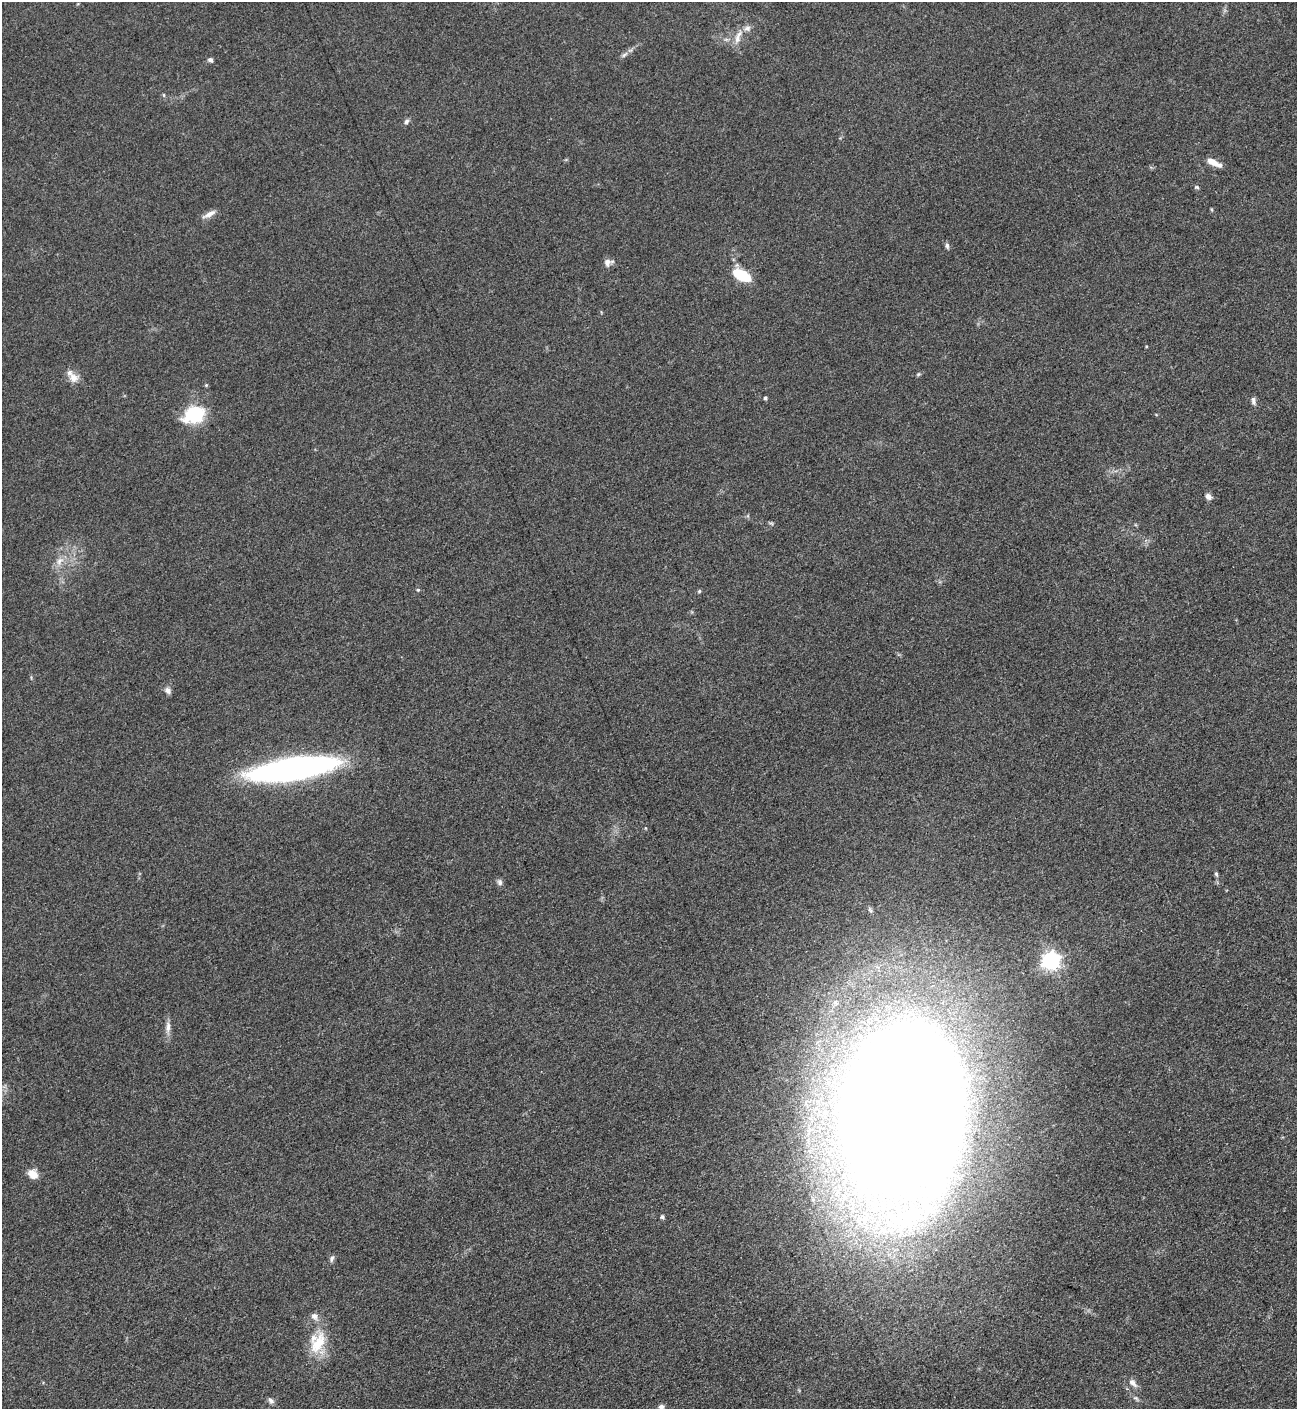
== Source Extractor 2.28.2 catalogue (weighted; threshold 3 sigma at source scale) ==
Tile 6 of 4 x 4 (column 2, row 2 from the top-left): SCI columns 1456-2750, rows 2822-4228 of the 5636 x 5647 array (HDU 1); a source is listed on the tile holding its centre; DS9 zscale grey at full resolution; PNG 1299 x 1411 px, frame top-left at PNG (2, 2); no overlay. Nothing masked; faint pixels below the display range render black.
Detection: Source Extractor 2.28.2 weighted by HDU 2 'WHT'; one run over the whole footprint, this tile lists its part. Background 0.0927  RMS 0.0067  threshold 0.0302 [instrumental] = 3 sigma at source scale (4.5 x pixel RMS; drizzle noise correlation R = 1.50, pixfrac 1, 0.05/0.05 arcsec/px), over >= 5 px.
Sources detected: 39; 1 inside a brighter listed object's ellipse — not listed separately; the other 38 listed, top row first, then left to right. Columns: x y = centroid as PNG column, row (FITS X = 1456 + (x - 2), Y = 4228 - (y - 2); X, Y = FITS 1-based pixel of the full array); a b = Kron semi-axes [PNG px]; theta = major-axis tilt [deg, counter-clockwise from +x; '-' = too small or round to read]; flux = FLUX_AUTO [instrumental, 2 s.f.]
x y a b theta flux
747 28 10 7 5 3.1
737 38 16 8 79 5.7
624 55 11 4 40 2.1
210 60 7 6 - 1.5
164 95 6 4 -89 0.8
406 121 8 5 51 1.7
1214 162 18 6 -26 6.8
1197 187 6 4 -21 0.98
210 214 19 6 28 4.2
947 246 8 5 -75 1.5
608 262 11 8 22 3.7
741 275 16 8 -27 28
918 374 6 4 88 0.89
74 378 12 11 - 5.5
206 385 4 4 - 0.85
765 398 4 4 - 1.3
1253 401 11 6 -79 2.1
194 414 23 17 22 35
1208 496 8 6 -45 2.8
771 523 7 4 -18 0.98
59 561 13 8 47 4.8
418 590 5 4 - 0.77
699 591 5 4 - 0.9
168 690 10 7 -62 2.6
292 769 68 16 9 310
1216 874 7 5 -74 1.2
500 882 8 7 - 2
1051 961 7 7 - 290
168 1027 16 6 88 4.2
901 1112 101 68 84 4000
33 1174 11 8 -38 7.5
662 1217 5 4 - 1.6
332 1258 10 4 77 1.7
314 1316 10 8 -42 3.3
318 1343 33 16 64 21
1133 1383 15 7 -45 3.5
271 1401 9 6 -41 2.1
661 1407 6 6 - 2.5
Isophote crosses this tile's border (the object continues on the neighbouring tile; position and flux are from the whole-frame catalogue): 1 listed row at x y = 661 1407